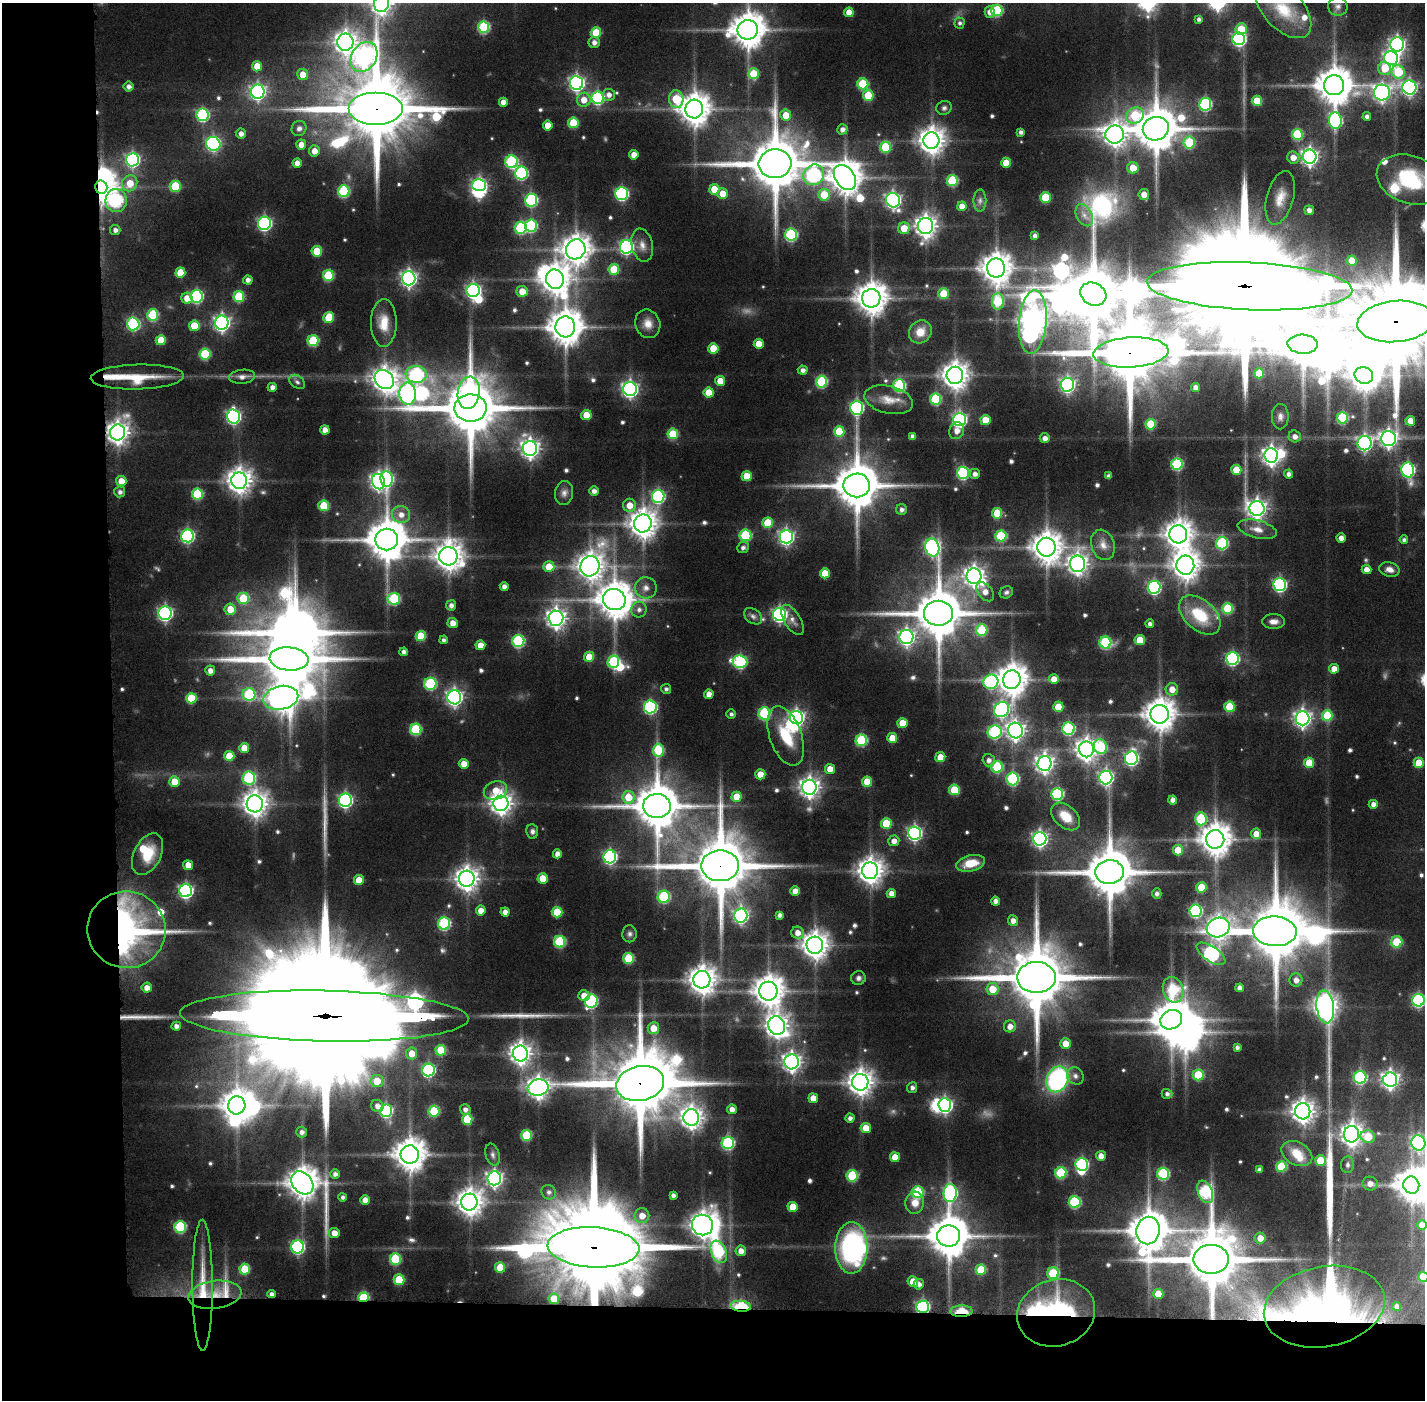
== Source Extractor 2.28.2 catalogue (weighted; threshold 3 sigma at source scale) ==
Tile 7 of 3 x 3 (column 1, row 3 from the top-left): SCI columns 1-1423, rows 33-1430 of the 4269 x 4257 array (HDU 1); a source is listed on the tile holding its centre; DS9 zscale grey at full resolution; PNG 1427 x 1402 px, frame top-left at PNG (2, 3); each listed source drawn as its Kron ellipse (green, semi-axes under 4 px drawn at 4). Shown black and unused: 14% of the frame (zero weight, under 5 of 10 exposures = <1% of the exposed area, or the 3 px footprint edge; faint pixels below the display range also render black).
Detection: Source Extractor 2.28.2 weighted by HDU 2 'WHT'; one run over the whole footprint, this tile lists its part. Background 0.0893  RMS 0.0063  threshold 0.0259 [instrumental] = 3 sigma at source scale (4.09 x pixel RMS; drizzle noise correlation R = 1.36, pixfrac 0.8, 0.05/0.05 arcsec/px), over >= 5 px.
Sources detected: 626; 11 too faint to see at this stretch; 23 inside a brighter object's white glare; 1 cosmic-ray / hot-pixel residue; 3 long thin detections or spike segments (spike, bleed or trail) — neither listed nor drawn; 9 inside a brighter listed object's ellipse — not listed separately; of the other 579, all 500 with FLUX_AUTO >= 1.7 (the completeness limit of this list) listed and drawn (79 fainter detections not listed), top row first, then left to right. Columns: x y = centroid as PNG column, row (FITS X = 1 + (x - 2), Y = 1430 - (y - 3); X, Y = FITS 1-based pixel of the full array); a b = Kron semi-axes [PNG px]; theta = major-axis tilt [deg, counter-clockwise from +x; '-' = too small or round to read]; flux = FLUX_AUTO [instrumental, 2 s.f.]
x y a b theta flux
381 4 9 7 76 400
1338 6 10 9 - 2.9
1283 9 35 20 -47 25
997 10 6 5 - 48
849 12 5 5 - 8.5
990 12 6 5 - 4.4
1199 19 4 4 - 1.9
960 23 5 5 - 1.7
484 27 6 5 - 52
1241 29 6 5 - 15
748 30 10 9 - 1400
596 33 5 5 - 22
1239 39 6 6 - 120
345 42 8 8 - 460
594 42 5 5 - 3.1
1397 44 7 7 - 180
364 57 16 12 57 310
1391 58 7 7 - 190
257 66 5 5 - 9.9
1385 68 6 6 - 13
1398 72 7 6 - 29
303 74 6 5 - 7.9
754 74 5 5 - 21
576 83 7 6 - 180
863 84 5 5 - 32
1334 85 10 10 - 1600
129 86 5 5 - 2.9
1409 87 7 7 - 160
258 92 7 7 - 170
1382 93 8 8 - 220
609 95 6 6 - 3.4
868 95 5 5 - 23
598 98 6 6 - 82
676 99 9 7 -85 27
584 100 7 7 - 7
1257 101 5 5 - 18
503 102 4 4 - 5.9
1205 104 6 6 - 69
944 108 7 7 - 1.7
376 109 27 16 0 7900
694 109 9 9 - 1100
203 115 6 6 - 72
786 115 5 5 - 10
1135 116 9 7 36 32
1367 116 4 4 - 2.3
1335 121 8 6 -84 91
573 123 5 5 - 22
548 125 5 5 - 8.6
299 128 8 7 - 2.8
842 129 5 5 - 3
1156 129 13 11 19 2600
1021 132 4 4 - 2.1
241 133 5 5 - 3.4
1115 134 9 9 - 540
1297 134 5 5 - 36
931 141 8 8 - 690
1189 143 6 5 - 33
213 144 7 6 - 120
301 145 5 5 - 5.9
885 147 5 5 - 31
314 151 5 5 - 5.6
634 155 5 4 - 5.8
1310 157 7 7 - 250
1293 158 6 6 - 5.4
132 160 7 6 - 120
512 162 6 6 - 68
297 163 4 4 - 4.8
1006 163 5 5 - 11
775 164 16 14 5 4200
1133 168 6 5 - 12
521 173 6 6 - 79
814 175 11 9 45 95
845 178 14 9 -55 1200
1410 180 34 24 -19 45
952 181 5 5 - 40
130 183 8 7 - 10
479 185 7 6 - 100
175 186 5 5 - 25
101 187 6 6 - 880
714 189 5 5 - 13
344 191 6 6 - 53
622 194 6 6 - 95
723 194 5 5 - 9.6
824 195 6 5 - 18
1144 195 5 5 - 7
1045 197 5 5 - 24
1280 198 27 13 75 11
116 200 11 10 - 82
531 200 6 6 - 76
893 200 7 6 - 200
980 200 11 6 90 2.6
962 206 5 4 - 8
1309 210 5 4 - 3.4
1084 215 12 7 -63 4.1
264 223 6 6 - 130
531 226 6 6 - 54
926 226 8 7 - 450
521 228 6 6 - 54
904 228 6 5 - 11
115 230 5 5 - 2.7
791 235 6 6 - 67
1035 236 4 4 - 2.7
642 245 17 10 -77 5.4
626 247 6 6 - 130
576 249 10 9 - 900
317 251 5 5 - 18
1352 261 5 5 - 10
996 268 9 9 - 1000
614 269 5 5 - 24
180 273 5 5 - 17
328 275 5 5 - 33
409 278 7 6 - 220
555 279 9 9 - 880
248 280 4 4 - 3.1
1250 286 103 24 -2 42000
473 291 6 6 - 150
522 291 5 5 - 8.6
943 294 5 5 - 20
1093 294 13 11 -29 4300
197 296 6 6 - 78
239 297 5 5 - 31
187 298 5 5 - 8.2
871 298 9 9 - 1100
998 301 8 6 88 35
153 315 6 5 - 39
329 317 6 5 - 18
1396 321 38 20 5 15000
1033 322 32 13 85 890
222 323 7 6 - 220
384 323 24 13 89 13
133 324 6 6 - 75
648 324 14 12 -69 6.5
194 326 5 5 - 16
565 327 10 10 - 1400
920 332 12 11 - 9.2
161 340 5 5 - 15
313 341 5 5 - 38
759 344 5 5 - 11
1303 344 15 9 -3 2100
713 348 5 5 - 15
1131 352 37 15 3 6800
205 354 5 5 - 38
803 370 5 4 - 3
1259 373 5 5 - 14
416 374 10 8 -6 80
955 375 8 8 - 740
1364 375 9 8 - 680
137 377 46 12 2 23
242 377 13 7 6 3.8
384 380 10 9 - 610
720 381 5 5 - 8.6
297 382 9 6 -36 2
821 382 6 5 - 49
899 385 6 6 - 65
1067 385 7 6 - 160
272 387 4 4 - 3.7
1195 388 4 4 - 4
630 389 7 7 - 220
469 393 16 11 82 110
709 393 5 5 - 15
408 394 11 8 -85 250
935 399 5 5 - 42
889 400 25 13 -13 10
470 408 16 13 1 4700
857 408 7 6 - 110
586 415 5 5 - 14
233 416 7 6 - 130
1280 417 12 8 89 3.2
1342 418 5 5 - 45
959 419 6 6 - 140
985 420 5 5 - 13
1410 421 5 5 - 9.5
1151 424 5 5 - 25
325 430 4 4 - 4.8
839 431 5 5 - 23
957 431 8 7 - 4.7
118 432 8 7 - 460
673 434 5 5 - 26
912 436 4 4 - 2.4
1295 436 6 6 - 3.5
1045 438 5 5 - 3.6
1388 439 7 7 - 250
1365 443 7 7 - 140
530 449 7 7 - 310
1271 455 7 7 - 320
1177 464 6 6 - 52
1236 470 5 5 - 15
1408 470 7 6 - 110
963 473 6 6 - 70
975 474 5 5 - 2.9
1289 474 4 4 - 2.7
747 476 5 5 - 15
1109 476 4 4 - 2.1
386 479 8 6 -82 78
121 481 5 5 - 7.2
239 481 8 8 - 610
378 481 8 6 -69 220
857 485 13 12 - 2800
594 491 4 4 - 3.2
120 492 5 5 - 2.4
564 493 12 9 80 3.5
197 494 5 5 - 38
658 496 6 6 - 87
629 505 6 6 - 7.9
324 506 5 5 - 22
1257 508 7 7 - 330
901 509 5 5 - 2.5
997 513 5 5 - 20
401 515 9 8 - 5.3
643 523 9 9 - 850
768 523 5 5 - 20
1257 529 20 9 -14 6.5
1178 534 9 9 - 820
745 535 6 6 - 45
187 536 6 6 - 110
1001 536 5 5 - 36
786 537 7 6 - 170
1341 538 4 4 - 4.4
387 540 11 11 - 2100
1404 540 4 4 - 1.8
1222 543 6 6 - 60
1103 545 15 11 -72 6.7
932 547 9 7 -71 160
1046 547 9 9 - 1000
743 548 6 5 - 2.2
448 556 9 9 - 810
1077 564 8 7 - 380
1185 565 9 9 - 830
590 566 10 9 - 740
549 567 5 5 - 14
1389 569 10 7 -13 4.1
1367 570 5 4 - 5.3
825 573 5 5 - 13
974 576 8 7 - 370
1280 585 6 6 - 110
504 586 4 4 - 3.1
1154 587 6 6 - 100
646 588 11 10 - 4.5
985 592 11 7 -49 5.2
1006 592 7 5 30 1.7
243 598 5 5 - 25
394 599 6 6 - 48
614 600 11 10 - 1500
451 605 5 5 - 2.8
1228 608 5 5 - 34
230 609 6 5 - 12
639 610 8 7 - 3
165 613 7 6 - 140
938 613 14 12 2 3200
780 614 6 6 - 150
1200 615 24 15 -42 28
753 616 10 7 -37 2.4
556 618 7 7 - 360
792 620 17 8 -58 4.3
1273 622 11 7 0 3.9
453 623 5 5 - 5.7
1150 624 4 4 - 2.5
982 630 6 5 - 35
421 636 5 5 - 20
906 637 7 7 - 200
444 640 4 4 - 1.9
1140 640 5 5 - 15
518 641 6 6 - 68
1105 642 6 6 - 55
480 645 5 5 - 7.6
404 652 4 4 - 2.7
589 657 5 5 - 12
289 659 19 11 -5 4500
1232 659 6 6 - 90
613 662 6 5 - 45
740 662 7 6 - 80
1334 669 5 4 - 6.8
210 671 5 5 - 3.9
1054 679 5 5 - 7.5
1012 680 9 8 - 1100
991 682 7 7 - 84
430 684 6 6 - 56
666 689 5 5 - 1.8
1172 689 6 6 - 6.5
249 694 6 6 - 45
709 694 5 4 - 5
454 697 7 7 - 220
191 698 5 5 - 21
281 698 17 11 12 820
650 707 6 6 - 92
1058 707 5 5 - 13
1230 707 5 5 - 23
1002 710 8 7 - 130
764 713 6 6 - 54
731 714 5 5 - 1.7
1160 714 9 9 - 1100
1327 715 5 5 - 25
796 717 7 6 - 180
1302 718 7 7 - 260
902 723 5 5 - 13
416 729 5 5 - 45
1068 729 6 6 - 71
1015 731 8 7 - 290
995 732 7 6 - 70
786 736 31 16 -70 24
892 738 5 5 - 13
861 740 6 6 - 49
1100 747 7 6 - 40
244 748 5 5 - 11
1086 749 8 7 - 470
658 750 6 5 - 35
229 756 5 5 - 16
940 757 5 5 - 9.8
1131 758 7 6 - 120
989 760 6 6 - 3.3
1044 763 7 7 - 310
1309 763 5 5 - 15
1419 763 5 5 - 14
464 764 5 5 - 6.6
997 767 6 5 - 40
830 769 5 5 - 7.6
760 774 5 5 - 10
1106 777 7 6 - 160
249 778 6 6 - 55
1013 779 6 6 - 69
174 782 5 5 - 12
867 782 5 5 - 13
809 787 7 7 - 370
495 790 12 9 17 10
954 790 5 5 - 24
1057 794 6 6 - 66
628 797 6 6 - 15
737 797 5 5 - 14
345 800 6 6 - 130
1173 800 4 4 - 4.5
501 803 7 7 - 470
255 804 8 8 - 640
1373 804 4 4 - 3.6
657 806 14 12 -3 2700
1066 816 17 11 -43 11
1201 819 7 5 -89 42
886 823 5 5 - 23
532 831 7 6 - 1.9
915 833 6 6 - 150
1256 834 5 5 - 6.7
1040 839 7 6 - 200
1215 839 9 9 - 1100
894 841 5 5 - 4.2
1178 850 5 5 - 15
147 854 22 13 63 18
557 854 4 4 - 4.1
610 857 6 6 - 110
971 863 15 8 13 14
188 865 5 5 - 7.1
720 866 19 15 0 5200
870 871 8 8 - 660
1109 872 14 12 4 3300
543 878 5 5 - 12
467 879 8 8 - 540
359 880 5 5 - 12
1201 887 5 5 - 20
186 891 6 6 - 140
795 891 5 5 - 7.1
891 893 5 4 - 5
1157 894 5 4 - 2.3
664 897 6 6 - 55
996 901 4 4 - 3.6
481 910 5 5 - 6.2
1195 911 6 6 - 76
505 912 4 4 - 4
557 912 5 5 - 20
780 915 4 4 - 2.4
741 916 7 6 - 150
1013 921 5 5 - 4.1
444 924 6 6 - 69
1218 927 12 9 18 460
126 930 39 38 - 240
1275 931 22 15 -3 5100
798 933 6 6 - 5.2
630 934 8 7 - 1.9
560 942 6 5 - 50
1397 942 6 5 - 20
815 945 8 8 - 750
1211 954 16 7 -34 150
629 958 5 5 - 32
1036 977 19 15 0 5800
858 978 7 7 - 2.1
702 980 8 8 - 790
1296 980 6 6 - 3.8
147 988 5 5 - 5
1239 988 4 4 - 3.6
992 989 6 6 - 14
1173 990 13 10 -70 48
768 991 9 9 - 1000
584 996 5 5 - 7
1418 1000 6 6 - 90
591 1001 7 6 - 81
1325 1007 16 8 -82 620
324 1016 144 25 -1 74000
1171 1020 11 9 25 1700
176 1026 5 4 - 3
777 1026 9 8 - 470
1010 1026 6 6 - 4.6
653 1028 6 5 - 9
1066 1044 5 5 - 8.3
1237 1047 4 3 - 1.8
441 1050 5 5 - 22
412 1053 6 5 - 8.2
520 1053 8 7 - 450
792 1062 7 7 - 320
429 1070 6 6 - 87
1198 1075 5 5 - 26
1075 1076 9 8 - 2.7
1360 1077 6 6 - 72
1057 1079 13 10 66 99
1390 1080 7 7 - 280
377 1081 6 6 - 12
860 1082 8 8 - 620
640 1083 24 17 12 6700
538 1087 10 8 9 450
912 1088 5 5 - 2.4
1167 1094 5 5 - 2
813 1098 5 5 - 7
237 1105 9 8 - 1000
945 1105 7 6 - 150
377 1106 6 6 - 3.6
465 1109 5 5 - 2.5
732 1109 5 5 - 3.9
386 1111 6 6 - 72
434 1111 5 5 - 34
1303 1111 8 7 - 520
691 1117 8 8 - 450
850 1118 4 4 - 2.6
467 1119 5 5 - 25
866 1128 5 5 - 10
302 1132 5 5 - 2.6
1351 1134 8 7 - 450
527 1135 5 5 - 33
1368 1137 7 6 - 16
728 1143 6 6 - 70
1418 1143 7 7 - 140
410 1154 9 9 - 1100
1297 1154 16 11 -27 11
493 1155 11 7 -74 2.5
1101 1156 5 5 - 4.6
895 1157 5 5 - 9.5
1320 1160 5 5 - 18
1082 1164 6 6 - 80
1348 1165 8 6 86 2.2
1281 1167 5 5 - 30
1259 1170 4 4 - 1.9
1061 1173 5 5 - 42
335 1174 5 4 - 2.5
1163 1174 6 6 - 58
852 1176 5 5 - 39
494 1178 7 7 - 220
302 1183 12 9 -50 1100
1370 1183 7 7 - 4.3
1411 1185 8 8 - 1000
549 1192 7 7 - 2.6
918 1192 6 6 - 43
1205 1192 12 7 -68 81
950 1193 9 6 86 110
673 1195 4 4 - 2.2
343 1197 4 4 - 1.9
365 1200 5 4 - 6
469 1202 8 8 - 730
1075 1202 6 6 - 56
915 1203 11 9 84 7.2
793 1207 5 5 - 14
642 1216 7 7 - 7.1
702 1225 11 10 - 690
1422 1225 5 5 - 5.9
180 1227 6 6 - 53
1148 1230 14 11 79 1900
334 1233 5 5 - 5.6
949 1236 11 10 - 2100
1260 1238 5 5 - 5.9
297 1247 6 6 - 100
593 1247 46 20 -3 19000
851 1248 26 16 90 110
741 1251 5 5 - 5.5
719 1252 12 7 -68 45
395 1259 5 5 - 39
1211 1259 18 14 0 4800
500 1267 5 5 - 15
245 1269 5 5 - 21
981 1270 5 5 - 21
1053 1273 6 6 - 32
1423 1277 5 5 - 18
399 1280 5 5 - 25
913 1282 5 5 - 9.4
919 1284 5 5 - 2.8
203 1285 65 10 -90 25
271 1294 4 4 - 2.5
1158 1294 5 5 - 13
215 1295 27 14 7 17
363 1297 5 5 - 41
554 1299 5 5 - 11
741 1306 10 5 -4 34
1397 1306 4 4 - 2.8
923 1307 6 6 - 120
1324 1307 61 40 11 350
962 1311 11 5 0 16
1056 1313 39 33 17 200
Overlapping masked pixels (flux is a lower limit): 21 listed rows (the first 20) at x y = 376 109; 101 187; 1250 286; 1396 321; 1131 352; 470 408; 118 432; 720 866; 126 930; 324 1016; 640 1083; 593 1247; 1211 1259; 203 1285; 215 1295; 363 1297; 741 1306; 923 1307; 1324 1307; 962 1311
Isophote crosses this tile's border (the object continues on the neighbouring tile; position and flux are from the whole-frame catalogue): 9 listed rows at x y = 381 4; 1283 9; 1410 180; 1250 286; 1396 321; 1418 1000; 1418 1143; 1422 1225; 1423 1277